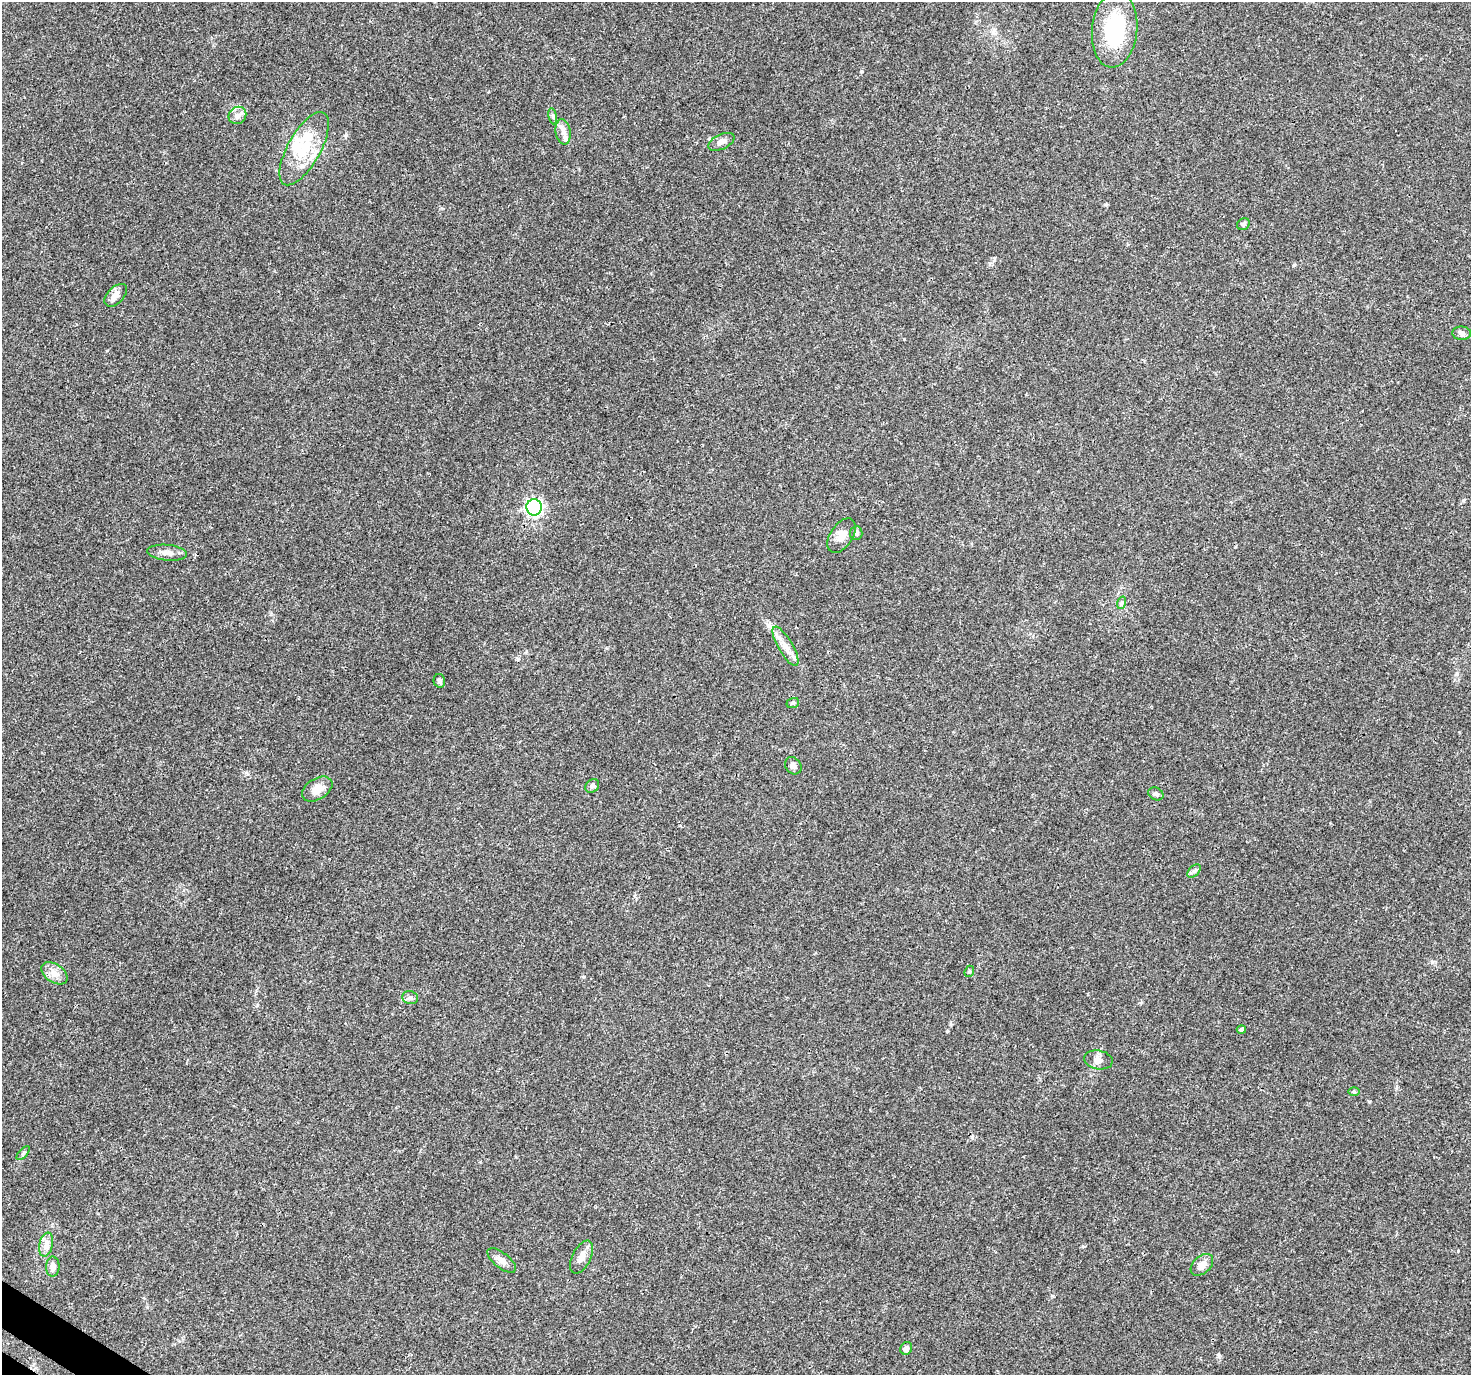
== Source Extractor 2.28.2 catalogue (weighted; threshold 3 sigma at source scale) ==
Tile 7 of 4 x 4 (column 3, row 2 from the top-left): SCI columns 2976-4444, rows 2982-4354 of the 5958 x 6028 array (HDU 1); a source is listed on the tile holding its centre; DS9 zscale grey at full resolution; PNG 1473 x 1377 px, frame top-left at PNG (2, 2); each listed source drawn as its Kron ellipse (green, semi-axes under 4 px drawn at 4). Shown black and unused: <1% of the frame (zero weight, under 3 of 4 exposures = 5% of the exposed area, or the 3 px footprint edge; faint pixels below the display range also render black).
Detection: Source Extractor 2.28.2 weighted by HDU 2 'WHT'; one run over the whole footprint, this tile lists its part. Background 0.0158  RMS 0.0026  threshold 0.0117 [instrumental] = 3 sigma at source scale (4.5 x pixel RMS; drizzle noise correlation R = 1.50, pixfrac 1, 0.0396/0.0396 arcsec/px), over >= 5 px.
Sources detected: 38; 1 inside a brighter object's white glare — neither listed nor drawn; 2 inside a brighter listed object's ellipse — not listed separately; the other 35 listed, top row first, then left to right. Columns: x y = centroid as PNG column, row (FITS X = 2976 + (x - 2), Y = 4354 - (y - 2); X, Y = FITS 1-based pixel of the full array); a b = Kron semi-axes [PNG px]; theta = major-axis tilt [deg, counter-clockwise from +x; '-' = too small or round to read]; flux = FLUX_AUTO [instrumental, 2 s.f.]
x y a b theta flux
1115 30 38 22 84 19
237 115 9 8 - 1.2
553 116 8 4 -81 0.52
563 132 12 7 -81 1.6
721 142 14 7 25 1.5
304 149 41 16 61 11
1243 224 6 5 - 0.51
116 295 14 8 45 2
1462 333 9 6 -4 0.92
534 507 8 7 - 51
856 533 7 6 - 1
841 536 19 11 57 2.7
167 553 20 8 -5 1.9
1121 603 6 4 71 0.41
785 646 22 7 -60 2.8
439 681 7 5 -75 0.65
793 703 6 5 - 0.38
793 766 9 7 -53 1
592 786 7 6 - 0.79
317 789 17 10 32 3
1156 794 8 6 -27 0.65
1194 871 8 5 44 0.61
969 971 6 4 69 0.35
54 973 14 9 -35 2.1
410 998 8 6 -12 0.8
1241 1030 4 4 - 0.78
1098 1060 14 9 -9 1.6
1354 1092 6 4 -1 0.36
23 1153 8 3 45 0.42
46 1245 12 6 77 1.4
582 1257 18 9 63 2.2
502 1260 17 7 -38 1.8
1202 1265 13 8 43 2
53 1267 10 6 88 1.6
906 1348 6 5 - 1.2
Unlisted compact peaks at least as high as the median listed source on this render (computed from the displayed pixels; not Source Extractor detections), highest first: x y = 1219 1355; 861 71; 947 1031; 994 258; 1432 962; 1457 674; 904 339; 1083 1246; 1458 1251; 1052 1296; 1294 265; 257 1005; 1106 204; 246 773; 1369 1101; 994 30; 583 977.